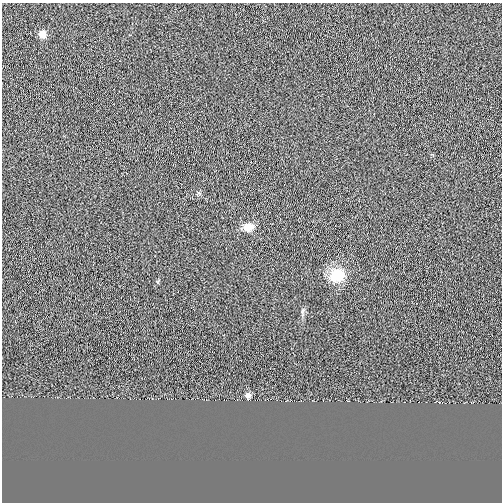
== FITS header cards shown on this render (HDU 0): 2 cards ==
NAXIS1  =                  500
NAXIS2  =                  500

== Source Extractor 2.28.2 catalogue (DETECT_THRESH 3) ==
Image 500 x 500 px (HDU 0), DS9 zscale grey, 1 PNG px = 1 image px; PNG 504 x 504 px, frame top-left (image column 1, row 500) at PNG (2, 3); no overlay
Background 0.00139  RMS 0.042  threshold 0.125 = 3 sigma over >= 5 px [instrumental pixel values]
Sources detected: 6; all 6 listed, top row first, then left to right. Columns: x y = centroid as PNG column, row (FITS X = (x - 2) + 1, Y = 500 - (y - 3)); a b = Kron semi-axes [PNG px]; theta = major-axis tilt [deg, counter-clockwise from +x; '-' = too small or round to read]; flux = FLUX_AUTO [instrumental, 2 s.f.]
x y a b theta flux
42 34 8 7 - 25
199 193 7 4 -44 4.2
248 227 13 11 16 27
337 275 19 17 33 70
302 311 7 4 71 5
248 395 7 6 - 11